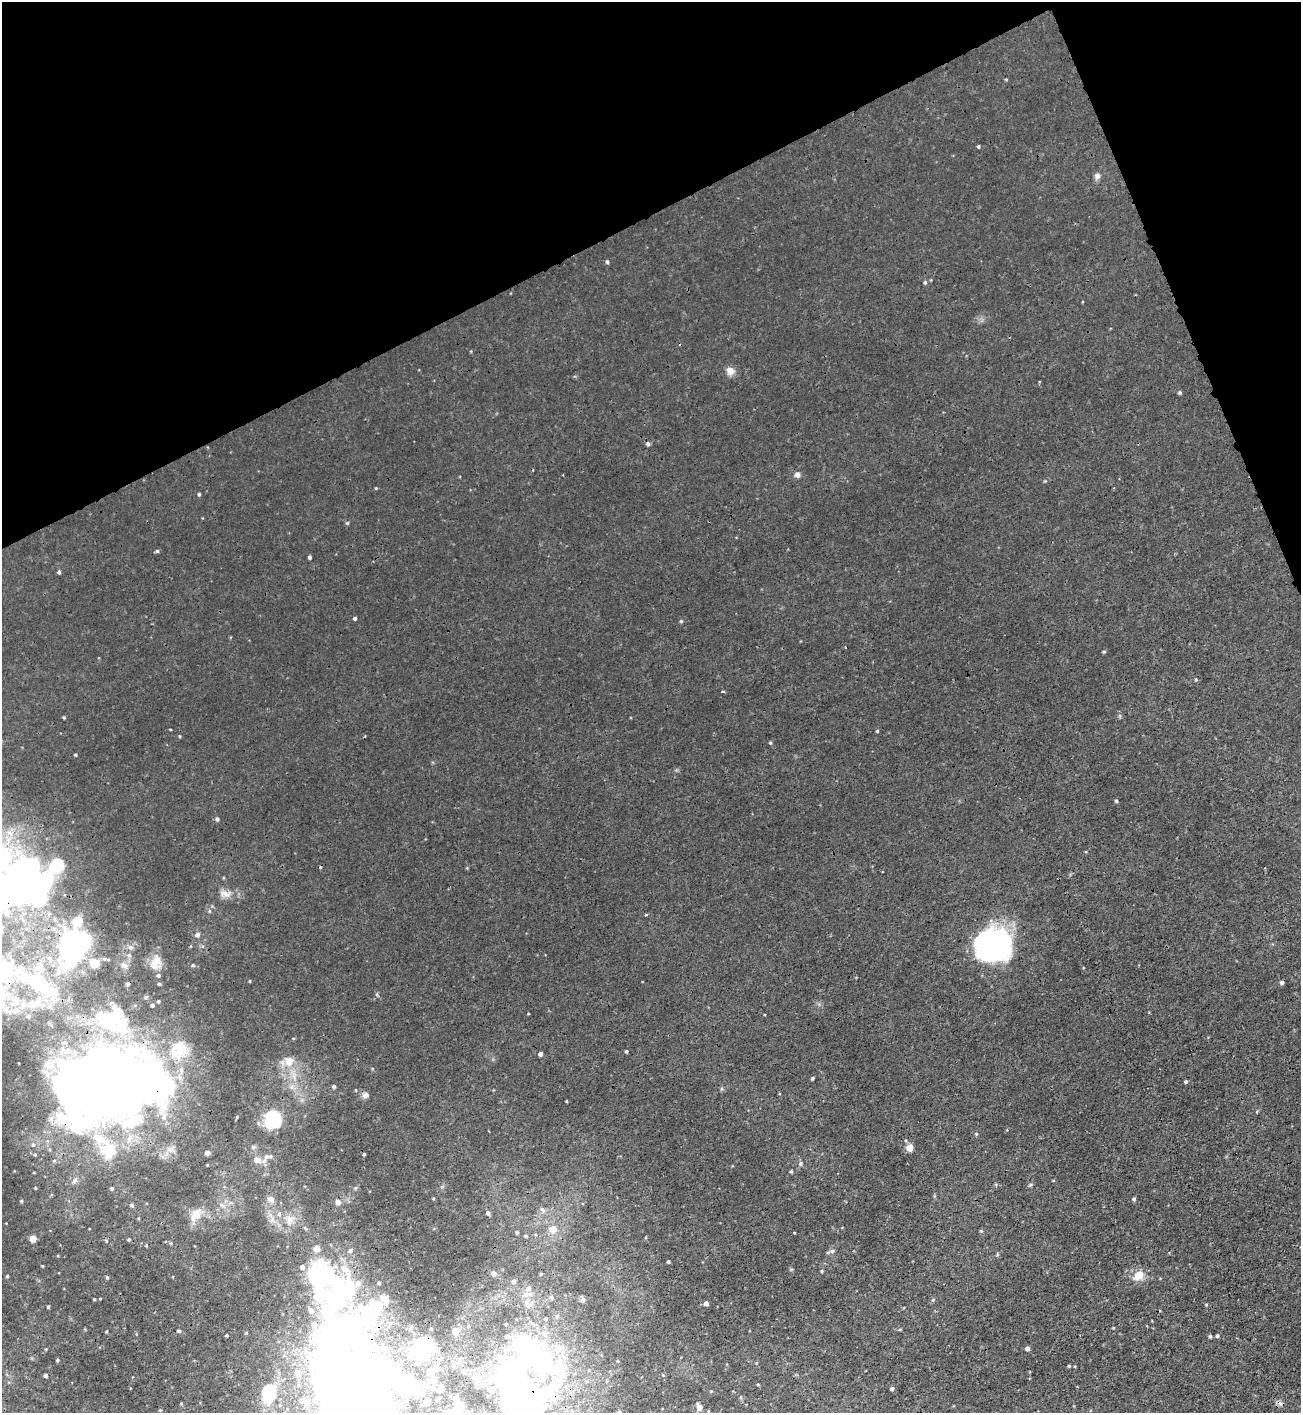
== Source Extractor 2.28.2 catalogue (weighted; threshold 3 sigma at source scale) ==
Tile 3 of 4 x 4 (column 3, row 1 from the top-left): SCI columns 2758-4056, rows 4244-5654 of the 5650 x 5664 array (HDU 1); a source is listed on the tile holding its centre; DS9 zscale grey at full resolution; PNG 1303 x 1415 px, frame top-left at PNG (2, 2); no overlay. Shown black and unused: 20% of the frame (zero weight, under 3 of 4 exposures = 1% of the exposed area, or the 3 px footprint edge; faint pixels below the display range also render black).
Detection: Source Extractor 2.28.2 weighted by HDU 2 'WHT'; one run over the whole footprint, this tile lists its part. Background 0.00361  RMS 0.0025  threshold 0.0113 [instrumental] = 3 sigma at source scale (4.5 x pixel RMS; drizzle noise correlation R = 1.50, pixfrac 1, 0.05/0.05 arcsec/px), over >= 5 px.
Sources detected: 197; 15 inside a brighter object's white glare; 7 cosmic-ray / hot-pixel residue — not listed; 17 inside a brighter listed object's ellipse — not listed separately; the other 158 listed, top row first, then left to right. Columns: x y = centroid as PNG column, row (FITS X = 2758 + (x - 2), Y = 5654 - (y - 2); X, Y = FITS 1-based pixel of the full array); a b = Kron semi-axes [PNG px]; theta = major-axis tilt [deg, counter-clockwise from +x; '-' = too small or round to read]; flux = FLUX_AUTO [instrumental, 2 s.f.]
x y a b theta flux
1006 79 4 4 - 0.23
978 146 4 4 - 0.37
1097 176 8 8 - 0.98
607 262 5 4 - 0.43
925 282 6 5 - 0.42
730 371 11 10 - 1.8
1180 392 5 5 - 0.4
797 475 6 6 - 1.1
376 488 4 3 - 0.22
199 494 4 3 - 0.39
347 523 5 5 - 0.32
157 551 5 4 - 0.43
310 557 4 3 - 0.56
59 572 5 4 - 0.49
355 618 4 4 - 0.52
681 621 5 4 - 0.28
1104 652 4 4 - 0.3
1196 680 5 3 - 0.27
723 691 5 3 - 0.26
1120 716 6 4 -71 0.35
64 718 4 3 - 0.28
877 731 4 3 - 0.31
179 736 5 3 - 0.22
770 743 4 4 - 0.32
76 755 4 3 - 0.3
1116 801 5 4 - 0.39
217 819 5 5 - 0.6
467 868 4 4 - 0.21
28 871 36 29 -79 77
225 894 19 10 -9 2.5
209 911 6 4 72 0.34
646 915 4 3 - 0.28
78 921 9 8 - 6
197 935 6 5 - 0.98
71 944 27 16 -85 60
130 947 8 6 -16 0.84
993 947 33 25 17 71
129 955 6 6 - 0.6
49 958 6 5 - 0.59
156 962 19 13 74 4
95 963 13 12 - 3.4
124 965 10 8 -30 1.2
193 965 5 5 - 0.46
250 981 4 2 - 0.19
37 982 25 22 -52 13
1282 982 4 4 - 0.77
159 984 4 4 - 0.35
158 1001 4 4 - 0.37
152 1005 4 4 - 0.57
28 1016 6 4 34 0.48
112 1021 45 26 -25 22
626 1051 4 3 - 0.38
540 1054 4 4 - 0.79
289 1061 17 16 - 4.3
812 1078 4 3 - 0.38
1186 1082 4 4 - 0.46
110 1085 92 59 11 450
334 1086 4 4 - 0.56
292 1087 11 8 -24 1.7
721 1089 6 4 72 0.32
356 1090 4 3 - 0.2
365 1095 9 8 - 0.94
566 1101 3 2 - 0.23
1257 1112 4 3 - 0.24
273 1119 18 16 -45 14
976 1134 5 4 - 0.35
33 1145 6 5 - 0.96
253 1147 7 5 14 0.55
910 1148 5 5 - 5.1
109 1150 25 25 - 9.7
207 1153 5 5 - 0.75
35 1154 6 5 - 0.41
364 1154 3 3 - 0.34
266 1156 7 6 - 0.75
257 1160 8 6 -7 1.7
54 1161 5 5 - 0.46
801 1163 6 6 - 0.56
207 1165 4 3 - 0.19
791 1171 4 4 - 0.32
1030 1185 7 4 37 0.39
442 1187 6 4 0 0.35
35 1188 4 3 - 0.27
112 1188 4 4 - 0.39
355 1188 5 4 - 0.37
270 1199 10 8 -34 1.3
1134 1199 4 4 - 0.42
21 1201 4 4 - 0.35
338 1202 6 6 - 1.3
132 1205 5 5 - 0.47
222 1205 12 5 -44 1
542 1209 9 5 -46 0.77
195 1213 24 12 56 3.5
488 1213 5 5 - 0.64
279 1214 7 6 - 0.71
290 1219 13 11 73 2.6
553 1229 6 6 - 3.7
981 1231 5 5 - 0.34
517 1232 4 3 - 0.41
794 1233 3 2 - 0.18
526 1236 4 4 - 0.47
33 1238 5 5 - 4.9
129 1239 4 3 - 0.32
106 1241 5 4 - 0.33
317 1248 5 4 - 3.6
350 1251 7 5 72 0.61
832 1251 9 5 7 0.71
997 1254 6 3 -73 0.32
668 1262 3 3 - 0.34
42 1266 3 3 - 0.2
302 1267 7 6 - 0.98
822 1271 4 3 - 0.33
494 1273 5 5 - 1.2
541 1274 4 4 - 0.28
1139 1275 13 10 40 3.5
7 1276 4 3 - 0.28
513 1282 5 5 - 0.75
358 1283 8 8 - 1.3
379 1283 3 3 - 0.39
329 1284 99 64 -46 79
527 1294 16 8 7 2
551 1297 6 6 - 0.65
94 1299 4 3 - 0.21
100 1299 4 2 - 0.17
385 1299 12 9 -62 1.6
933 1300 5 5 - 0.33
706 1303 5 4 - 0.93
1206 1304 4 4 - 0.24
48 1307 4 3 - 0.27
311 1310 9 8 - 2.3
546 1319 5 4 - 0.41
1113 1328 4 3 - 0.19
179 1331 4 4 - 0.53
456 1331 8 8 - 1.1
227 1335 3 3 - 0.29
507 1336 7 7 - 0.79
1210 1336 4 4 - 0.41
1217 1336 4 3 - 0.45
424 1346 21 17 78 16
1027 1348 5 4 - 0.76
46 1349 3 3 - 0.23
57 1360 4 3 - 0.32
756 1363 4 4 - 0.24
1069 1366 4 4 - 0.29
297 1371 8 7 - 0.92
464 1371 6 6 - 0.8
45 1376 4 4 - 0.81
433 1380 10 8 69 1.3
426 1385 7 7 - 2
441 1386 6 4 81 0.94
892 1389 4 3 - 0.65
269 1398 18 15 79 5.4
456 1398 7 5 75 0.54
305 1401 7 6 - 0.7
524 1402 69 60 34 62
181 1403 4 3 - 0.24
371 1405 71 56 -52 300
699 1407 7 5 -69 1.3
160 1410 3 2 - 0.2
Overlapping masked pixels (flux is a lower limit): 6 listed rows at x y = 28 871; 71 944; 110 1085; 329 1284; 424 1346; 524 1402
Isophote crosses this tile's border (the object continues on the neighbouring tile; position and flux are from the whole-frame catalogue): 3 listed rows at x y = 110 1085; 524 1402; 371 1405
Unlisted compact peaks at least as high as the median listed source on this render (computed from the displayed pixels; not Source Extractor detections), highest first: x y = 377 994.